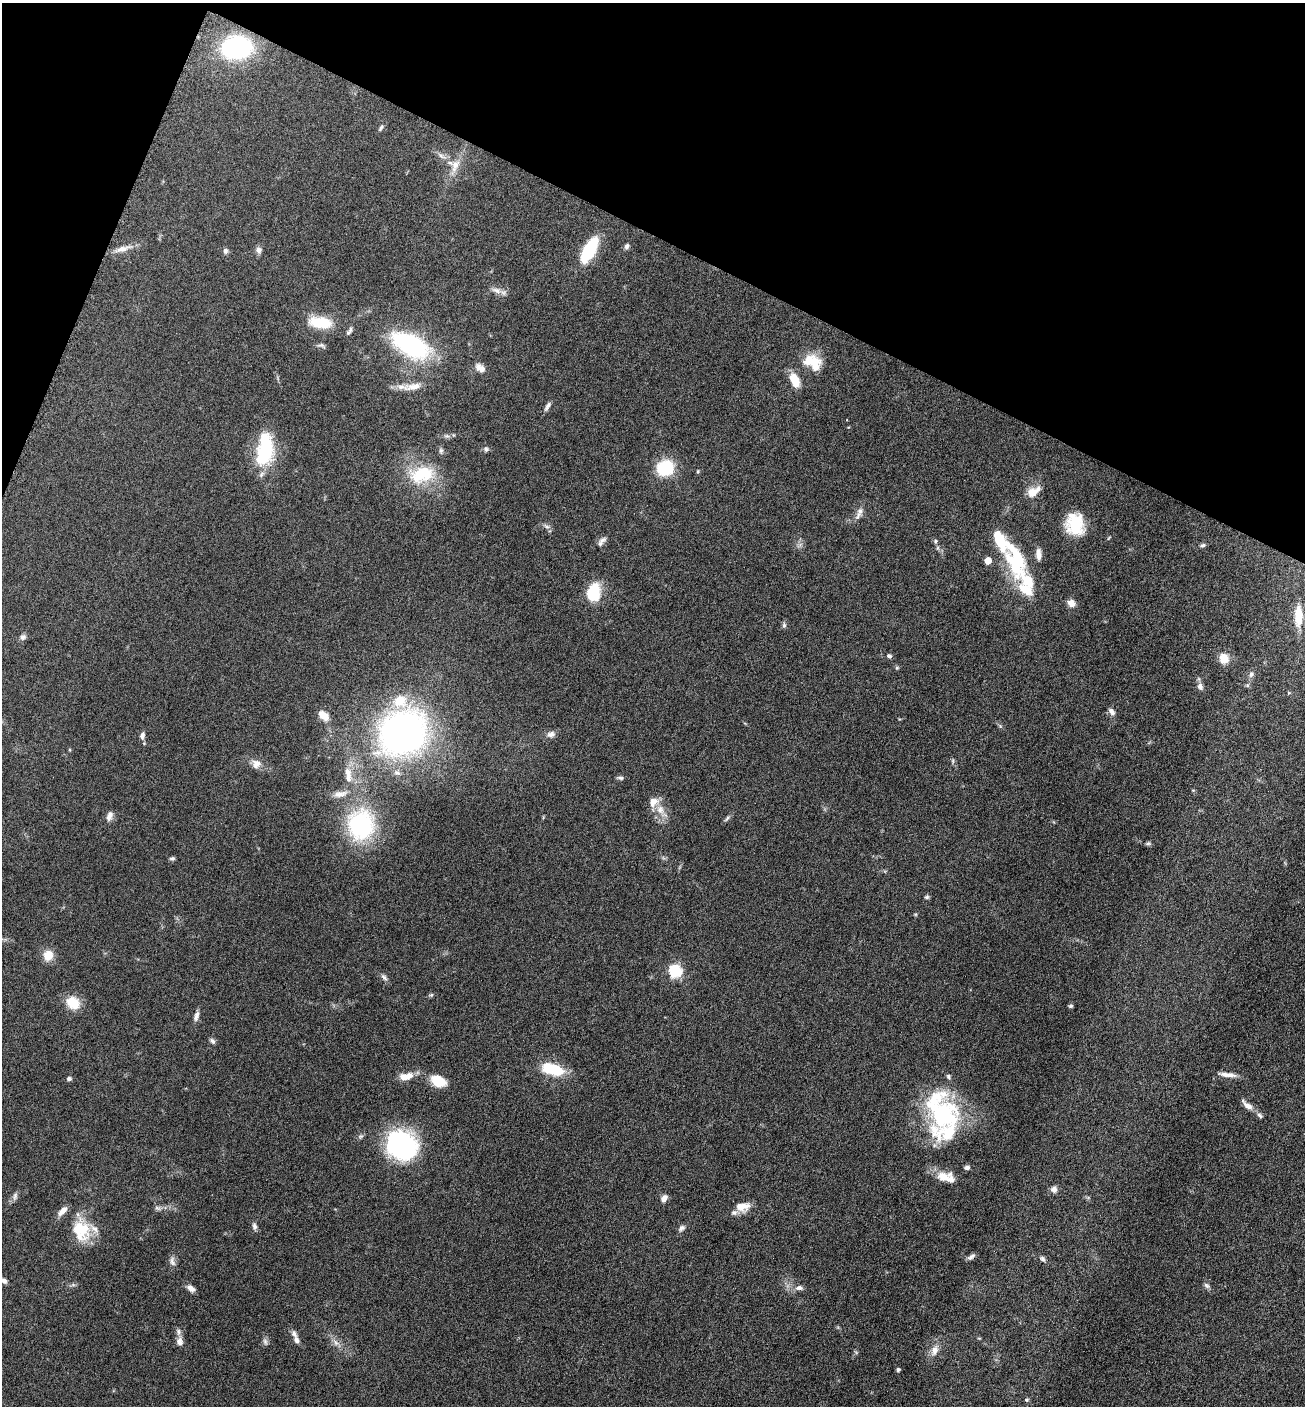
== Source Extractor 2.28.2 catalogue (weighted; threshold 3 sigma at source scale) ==
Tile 2 of 4 x 4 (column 2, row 1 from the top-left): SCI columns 1589-2891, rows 4218-5621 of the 5650 x 5633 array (HDU 1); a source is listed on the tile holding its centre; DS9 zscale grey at full resolution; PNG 1307 x 1408 px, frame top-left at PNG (2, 3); no overlay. Shown black and unused: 20% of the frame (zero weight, under 6 of 12 exposures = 1% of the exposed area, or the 3 px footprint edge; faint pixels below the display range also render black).
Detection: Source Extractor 2.28.2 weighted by HDU 2 'WHT'; one run over the whole footprint, this tile lists its part. Background 0.088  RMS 0.0039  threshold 0.0158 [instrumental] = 3 sigma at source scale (4.09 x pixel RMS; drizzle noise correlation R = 1.36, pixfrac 0.8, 0.05/0.05 arcsec/px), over >= 5 px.
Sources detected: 115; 14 inside a brighter listed object's ellipse — not listed separately; the other 101 listed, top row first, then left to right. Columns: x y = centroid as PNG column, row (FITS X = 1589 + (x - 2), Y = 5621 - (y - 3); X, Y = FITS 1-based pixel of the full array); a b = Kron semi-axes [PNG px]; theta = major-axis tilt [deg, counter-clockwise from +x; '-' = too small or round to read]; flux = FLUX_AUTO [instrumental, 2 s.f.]
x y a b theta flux
236 47 26 19 5 50
381 128 8 4 65 0.67
441 156 8 5 -53 1.1
455 165 21 9 68 4.3
627 246 8 6 60 0.89
122 249 22 7 16 3.2
259 250 8 7 - 1.3
589 250 28 12 61 18
225 251 7 6 - 0.94
497 290 13 6 -28 1.9
320 322 26 12 -7 11
349 331 12 5 55 0.98
321 345 11 6 -16 0.97
412 346 45 22 -28 42
812 361 25 14 -3 8.2
480 368 14 8 -40 2.3
795 380 17 9 -66 5.5
414 386 30 9 10 4.4
547 406 15 5 59 1.2
486 449 6 6 - 0.95
265 450 38 16 83 26
665 468 16 14 26 17
421 474 35 22 16 17
1032 493 14 13 - 3.9
859 513 20 6 66 2.1
1075 524 23 19 -77 13
547 526 8 4 -9 0.87
603 540 12 7 26 1.5
935 541 6 5 - 0.58
1203 545 7 5 15 0.66
1038 554 14 6 -88 2.3
1015 558 58 23 -71 27
988 561 5 5 - 5.6
593 592 19 14 79 13
1071 603 9 8 - 2.3
1298 616 25 9 -90 7.4
784 625 7 5 90 0.78
23 637 9 7 37 1.1
889 656 6 5 - 0.82
1224 658 10 9 - 4.6
897 668 6 4 -18 0.43
1251 674 8 6 57 1
1200 686 9 7 -68 1.4
1111 712 9 6 -53 1.5
323 716 14 9 -40 3.5
403 733 37 32 36 160
551 734 11 8 16 1.7
142 735 11 6 78 1.3
953 761 7 4 -72 0.56
256 764 11 10 - 2.8
348 775 26 9 -85 5.6
620 778 9 5 -11 0.72
340 794 22 8 12 3.4
660 810 13 11 -67 3.9
109 816 13 7 71 1.7
727 818 11 3 50 0.8
361 825 31 27 87 39
1148 844 7 5 8 0.61
172 858 7 4 6 0.66
927 897 6 5 - 0.59
48 955 13 12 - 4.2
675 971 6 6 - 44
384 977 11 6 -45 1.1
431 995 5 5 - 0.52
73 1003 18 14 -36 6.8
1070 1006 6 4 1 0.52
196 1016 13 6 74 1.6
212 1041 9 5 -53 0.85
553 1069 25 11 -14 14
1225 1074 17 6 -10 2.6
406 1076 17 8 11 4.2
69 1079 6 5 - 0.77
438 1081 17 11 -26 7.3
1247 1105 17 6 -40 2.7
941 1112 57 39 -79 47
402 1145 35 31 -35 41
967 1167 7 6 - 0.94
943 1177 20 13 8 4.9
1054 1189 8 8 - 1.6
15 1196 10 6 82 1.1
664 1198 9 6 53 1.9
743 1207 18 11 5 4.3
157 1208 9 5 -26 0.87
62 1211 14 6 45 2.6
254 1226 8 6 -68 1.1
682 1228 9 6 38 1.2
81 1230 28 21 -70 13
971 1257 11 5 33 1.1
1042 1259 8 6 -49 0.95
172 1261 14 7 -81 1.5
4 1281 8 6 -43 1.1
1207 1285 9 5 -44 0.93
191 1288 9 6 -38 2
799 1288 10 6 0 1.5
294 1334 10 7 -61 1.4
180 1341 11 9 -76 2
265 1341 9 6 -74 1
336 1343 9 6 -71 1.4
934 1350 15 10 72 3
898 1370 4 4 - 0.81
1027 1400 6 4 1 0.48